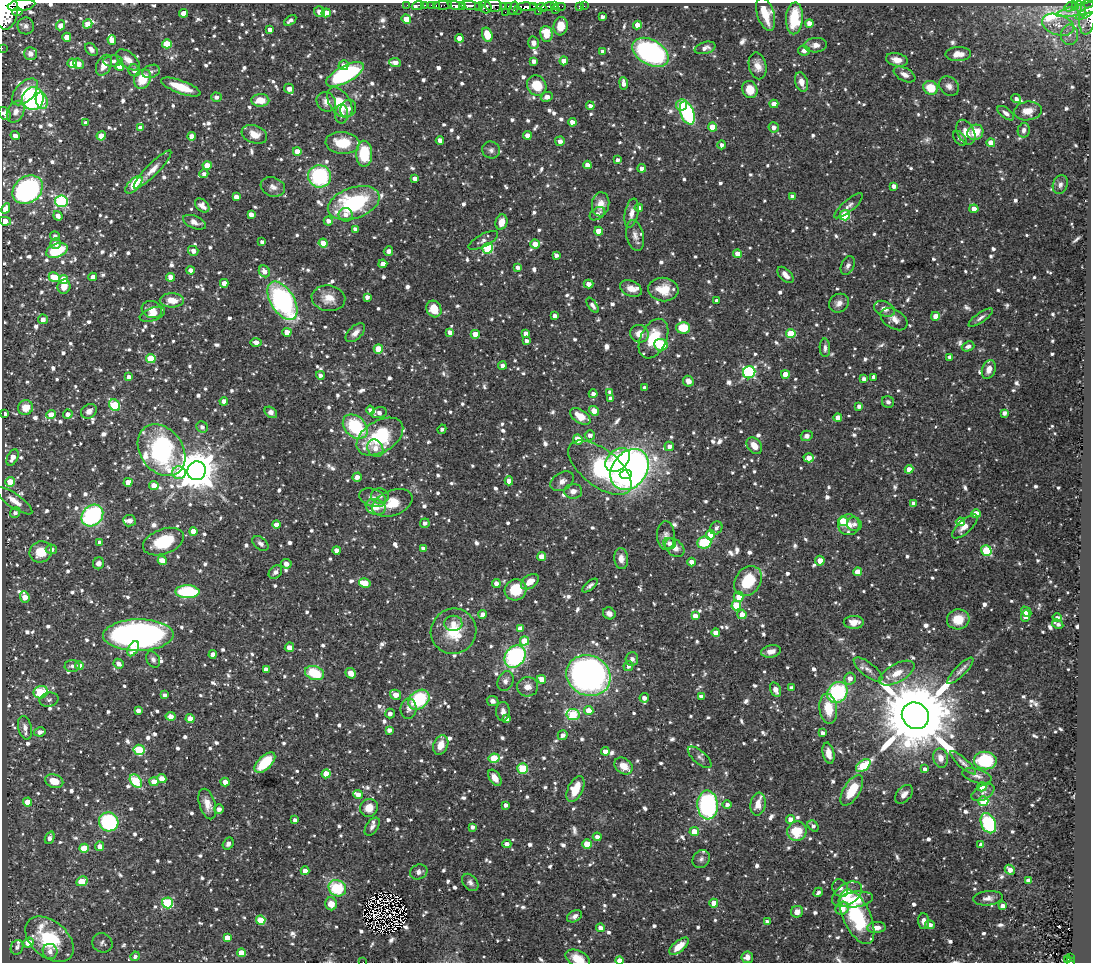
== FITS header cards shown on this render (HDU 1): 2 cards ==
NAXIS1  =                 1089
NAXIS2  =                  960

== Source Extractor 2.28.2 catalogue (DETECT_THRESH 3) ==
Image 1089 x 960 px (HDU 1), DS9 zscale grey, 1 PNG px = 1 image px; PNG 1093 x 964 px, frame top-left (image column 1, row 960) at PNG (2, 3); each listed source drawn as its Kron ellipse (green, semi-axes under 4 px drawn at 4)
Background 0.8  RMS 0.023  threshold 0.0683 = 3 sigma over >= 5 px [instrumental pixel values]
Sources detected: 1414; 4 with non-positive FLUX_AUTO (blend fragments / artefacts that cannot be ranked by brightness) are neither listed nor drawn; of the other 1410, the 500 brightest by FLUX_AUTO listed and drawn (910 fainter detections omitted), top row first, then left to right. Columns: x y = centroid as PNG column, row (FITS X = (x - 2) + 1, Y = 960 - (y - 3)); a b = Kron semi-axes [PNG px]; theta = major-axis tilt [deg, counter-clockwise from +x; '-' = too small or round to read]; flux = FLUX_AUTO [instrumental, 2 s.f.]
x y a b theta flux
21 5 14 5 7 1600
407 5 3 2 - 11
418 5 6 3 21 25
425 5 2 2 - 11
431 5 2 2 - 12
443 5 9 3 4 53
493 5 9 6 -4 370
436 6 3 2 - 24
456 6 8 4 -11 680
462 6 4 3 - 320
470 6 11 4 -7 780
478 6 3 2 - 90
504 6 3 2 - 25
533 6 3 2 - 86
548 6 7 4 15 350
554 6 3 2 - 52
560 6 6 2 0 21
579 6 2 2 - 12
584 6 2 2 - 7.8
1071 6 7 4 26 49
1076 6 3 3 - 140
485 7 6 6 - 300
509 7 4 3 - 160
527 7 10 4 -1 920
542 7 5 3 - 280
514 8 7 4 72 220
1089 8 34 5 12 380
1081 9 8 3 -65 170
555 10 2 2 - 32
6 11 19 11 86 3700
517 11 2 2 - 65
538 11 2 2 - 8.1
17 12 5 4 - 430
319 12 6 5 - 12
505 12 2 2 - 18
184 13 4 4 - 19
326 13 4 4 - 25
1086 13 11 3 28 250
766 14 17 8 -73 32
602 17 4 4 - 5.7
1087 17 18 8 84 370
794 18 16 8 86 56
406 19 5 4 - 23
290 20 7 3 35 5.7
809 23 4 4 - 21
88 24 5 4 - 18
61 25 5 4 - 11
637 25 4 4 - 18
1058 25 16 10 -20 21
26 26 8 8 - 5.7
561 26 9 7 84 24
270 30 4 4 - 9.5
546 34 8 6 -84 36
487 35 7 5 -73 33
1069 35 10 8 86 12
67 37 4 4 - 22
459 38 4 4 - 18
112 40 5 4 - 21
534 43 6 5 - 7.7
167 44 5 4 - 47
816 45 11 7 4 8.8
2 48 2 2 - 10
705 48 10 6 16 10
91 49 7 5 -48 7.5
603 51 4 4 - 7.1
804 51 6 5 - 6.4
650 52 19 12 -31 340
30 53 6 6 - 8.8
958 54 13 7 2 17
128 60 14 7 -39 13
897 60 11 6 -12 14
113 61 9 5 2 6.5
534 61 4 4 - 9.1
564 61 4 4 - 15
395 62 6 4 -6 13
72 63 5 4 - 25
78 64 6 5 - 12
104 65 11 7 65 17
343 65 5 5 - 8.3
120 66 4 4 - 20
758 66 13 8 -78 14
134 70 6 5 - 8
151 71 9 6 20 6.5
345 74 21 8 27 220
904 74 12 6 -27 9.7
142 79 10 8 62 42
801 82 10 6 -73 14
624 83 6 4 -83 9
537 86 10 9 - 37
949 86 11 8 -41 8.7
181 87 21 6 -20 40
931 88 7 6 - 40
289 89 5 4 - 12
750 89 9 7 -67 25
25 92 16 9 46 27
216 97 5 4 - 6.8
547 97 6 5 - 10
33 99 11 11 - 240
1016 99 5 4 - 6.4
260 100 9 6 2 25
42 101 8 5 -72 25
326 102 10 9 - 11
340 102 17 10 -56 46
774 104 4 4 - 19
681 105 6 5 - 43
590 106 4 4 - 6.1
348 108 9 7 60 7.8
1028 111 14 9 8 24
16 112 11 8 63 9.9
687 113 12 6 -69 180
1006 113 10 5 -38 7.6
5 114 7 5 -51 7.5
342 114 9 6 89 9.9
572 122 4 4 - 11
86 123 4 4 - 7.3
713 127 4 4 - 34
774 127 5 5 - 8.1
140 128 4 4 - 10
1024 130 7 6 - 7
966 132 13 8 -62 18
975 132 8 7 - 31
254 134 13 9 -21 18
527 135 4 4 - 14
15 136 5 4 - 8.3
101 136 4 4 - 26
191 136 4 4 - 12
960 138 8 5 -53 5.8
440 140 4 4 - 10
560 141 5 4 - 7
343 143 17 11 -5 48
991 143 4 4 - 20
722 145 4 4 - 6.6
491 150 9 8 - 6.6
297 151 4 4 - 18
364 154 13 8 -89 71
617 160 4 4 - 6.3
207 165 4 4 - 26
587 165 4 4 - 16
642 168 4 4 - 8.4
152 170 26 6 45 16
204 174 4 4 - 5.9
320 176 11 11 - 150
415 179 4 4 - 9.7
134 185 11 5 45 52
1060 185 9 7 71 6.3
894 186 4 4 - 8.3
273 187 12 9 -20 9.6
28 190 16 13 37 330
792 196 4 4 - 8
236 197 4 4 - 11
61 201 6 6 - 200
354 203 27 15 19 180
601 204 12 8 86 16
202 205 8 5 -43 9.5
849 206 18 6 40 7.9
639 208 4 4 - 12
6 209 5 4 - 14
974 209 4 4 - 17
631 213 15 6 79 13
251 214 4 4 - 11
597 214 8 5 36 7.7
346 215 7 6 - 8
845 215 5 5 - 92
58 216 5 4 - 9
5 221 6 4 -11 17
328 221 5 4 - 8.3
194 222 12 6 -21 8.8
501 222 8 6 73 20
355 229 4 4 - 6
599 231 4 4 - 24
55 236 5 4 - 6.3
635 236 16 8 -78 11
483 240 16 6 27 7.6
262 242 4 4 - 5.8
323 243 4 4 - 19
56 244 5 5 - 9.9
535 244 4 4 - 25
488 248 5 5 - 130
57 250 11 6 20 89
193 251 5 5 - 9.9
388 251 5 4 - 6.1
737 254 4 4 - 18
556 255 4 3 - 7.4
383 264 4 4 - 11
848 266 10 6 65 6.3
518 267 4 3 - 7.2
190 270 4 4 - 7.5
264 271 6 5 - 10
785 275 10 5 -46 13
54 277 6 4 -24 27
93 277 4 4 - 12
171 277 4 4 - 15
64 279 4 4 - 28
224 283 4 4 - 12
589 284 5 4 - 11
64 287 7 6 - 19
631 289 11 7 -24 15
663 290 15 11 -7 33
367 297 4 4 - 7.8
328 298 17 12 -8 23
172 300 12 7 0 22
282 301 21 11 -58 320
717 301 4 3 - 6.2
839 303 10 9 - 10
592 305 9 4 -56 6.1
434 309 8 7 - 28
885 309 11 7 -24 9.4
152 310 10 8 -19 16
152 314 13 6 19 12
555 316 4 4 - 8.7
935 316 4 4 - 14
981 317 14 5 35 6.4
43 319 5 4 - 10
894 319 15 9 -32 14
683 328 7 6 - 44
287 332 4 4 - 19
450 332 4 4 - 9.9
355 333 12 6 43 11
526 333 4 4 - 8.5
475 334 4 4 - 23
639 334 9 8 - 17
791 334 4 4 - 59
653 339 21 13 65 57
527 341 4 3 - 5.9
256 342 5 4 - 9.6
661 345 7 6 - 62
968 346 6 5 - 6.6
825 348 9 5 -88 6.5
378 349 5 4 - 44
950 357 4 3 - 5.9
151 358 5 4 - 54
502 365 4 4 - 6.2
989 369 10 6 71 11
749 372 6 6 - 230
785 374 4 4 - 23
320 375 4 4 - 6.7
129 377 4 4 - 8.1
874 377 4 4 - 7.6
864 379 4 4 - 7.7
688 381 5 5 - 11
644 388 4 4 - 7.2
610 392 4 4 - 7
593 394 4 4 - 7.4
611 398 4 4 - 8.8
224 401 4 4 - 13
888 402 6 5 - 5.7
115 405 6 5 - 110
859 406 4 4 - 7
25 408 7 7 - 23
370 410 4 4 - 6.4
89 411 8 6 35 9.9
594 411 5 4 - 21
271 412 7 5 -37 8.6
379 413 8 5 14 8.8
1004 413 4 4 - 6.9
5 414 4 4 - 6.4
68 414 5 4 - 9
51 415 4 4 - 20
580 416 11 6 -33 28
838 417 4 4 - 13
202 427 6 5 - 7.9
355 427 14 10 -43 110
442 429 5 4 - 6.1
590 435 5 5 - 7.8
807 436 6 5 - 7.3
380 437 25 15 31 120
578 439 5 4 - 28
669 446 5 4 - 7.4
754 446 9 6 -50 16
375 448 9 7 -58 12
162 450 28 21 -53 330
13 457 8 5 65 15
809 458 5 4 - 19
618 460 14 10 42 170
600 468 37 18 -38 190
629 469 22 17 52 810
909 469 4 4 - 16
197 471 9 9 - 5200
179 473 6 6 - 53
626 474 6 4 3 110
357 477 5 4 - 10
509 481 4 4 - 12
562 481 13 8 32 10
10 482 5 4 - 39
128 482 4 4 - 18
154 485 5 4 - 16
573 491 9 7 2 11
380 496 9 7 -11 7.3
373 498 14 8 -19 11
14 501 21 7 -35 17
392 503 21 12 20 36
913 503 4 4 - 6.9
376 507 10 7 -21 21
15 513 6 4 46 6.6
976 514 4 4 - 34
92 515 12 9 44 230
130 521 6 5 - 7.2
843 521 5 5 - 45
960 522 4 4 - 19
425 523 5 4 - 6.2
854 524 7 6 - 5.9
276 525 4 4 - 17
849 525 10 10 - 16
965 526 16 6 43 13
716 528 7 6 - 6.1
193 531 4 4 - 19
710 535 5 4 - 37
666 536 14 9 -87 9.4
100 542 4 4 - 9.9
163 542 21 12 20 67
704 542 7 6 - 59
260 543 9 6 -39 7
669 543 6 5 - 8.2
423 548 4 3 - 6.2
675 548 11 8 -42 12
51 549 5 5 - 7.5
336 550 4 4 - 9.3
986 550 5 5 - 91
41 552 11 10 - 35
541 556 4 4 - 17
621 559 10 7 -85 12
162 560 4 4 - 21
820 561 5 4 - 16
691 562 4 4 - 12
99 563 6 5 - 8.3
286 564 5 5 - 8.2
275 572 8 6 45 6.6
858 572 4 4 - 28
748 581 16 12 53 62
530 582 10 6 36 20
365 583 6 4 -12 35
496 583 4 4 - 11
590 585 9 4 40 5.7
516 590 11 10 - 54
187 592 12 6 -1 140
25 597 6 4 -70 20
739 597 5 5 - 22
736 605 5 5 - 76
1026 612 6 4 -48 7.3
609 613 6 5 - 7.9
483 614 4 4 - 11
742 614 5 4 - 19
695 616 4 4 - 14
1026 616 6 4 85 27
1057 618 4 4 - 6.3
958 619 11 10 - 34
854 622 10 6 1 14
453 623 9 7 1 13
1058 624 6 3 -29 5.7
520 629 4 4 - 12
454 631 23 22 - 58
716 633 4 4 - 16
138 635 35 16 1 730
525 641 5 4 - 36
289 647 5 4 - 14
133 649 8 5 61 25
771 651 10 6 12 11
213 654 4 4 - 8.8
515 656 12 9 51 240
153 659 8 6 -60 6.2
632 659 7 6 - 7.7
119 664 5 4 - 10
72 666 7 6 - 5.7
79 666 4 4 - 14
628 666 5 5 - 7.4
266 669 4 4 - 10
868 669 17 6 -38 11
960 671 18 5 45 7.2
315 673 10 6 -19 63
351 673 5 4 - 12
897 673 19 9 29 23
588 675 22 20 -26 750
850 678 6 5 - 11
542 679 4 4 - 18
505 681 10 7 67 7.4
528 687 10 10 - 13
791 688 4 4 - 7.6
776 690 7 5 -66 11
41 692 7 6 - 67
837 692 11 9 51 150
164 695 4 4 - 6
396 695 5 4 - 19
701 696 4 4 - 7.5
644 698 4 4 - 8.6
49 700 9 7 13 5.7
419 700 12 8 41 100
493 701 6 5 - 7.2
409 709 10 8 90 7.1
828 709 15 9 -83 37
138 711 4 4 - 8.7
503 711 9 7 89 7.5
589 711 5 4 - 21
390 714 5 5 - 7.3
573 714 6 5 - 100
171 716 5 4 - 14
915 716 14 12 -40 28000
190 719 4 4 - 15
506 719 4 4 - 8.7
25 728 12 6 -76 11
389 730 4 4 - 8.4
40 732 6 4 11 8
823 733 4 4 - 6.9
563 735 5 4 - 7.6
441 745 10 7 67 19
139 750 6 5 - 93
605 751 4 4 - 13
829 753 11 5 -78 17
700 757 14 6 -41 6.3
494 758 6 4 12 85
941 758 10 7 -78 13
985 761 11 9 -8 96
265 763 13 6 44 72
963 763 17 4 -42 6.7
624 766 10 7 -37 19
863 766 8 5 37 99
523 768 5 5 - 100
925 769 4 3 - 6.4
326 774 4 4 - 32
977 776 15 6 -16 8.3
495 778 9 5 -57 14
162 779 4 4 - 22
54 781 9 6 -17 27
136 781 7 5 -53 98
154 782 4 4 - 22
225 782 4 4 - 12
982 787 4 4 - 22
575 789 14 7 65 39
852 790 17 8 58 48
983 793 12 7 28 7.5
904 794 11 7 48 9.7
358 795 4 4 - 11
983 801 5 5 - 75
28 802 4 4 - 22
207 804 16 8 -73 17
727 804 4 4 - 5.9
758 804 11 7 81 18
506 805 4 3 - 6.3
708 805 14 10 -88 240
369 808 9 8 - 21
219 809 5 4 - 8.5
790 819 4 4 - 10
295 820 4 4 - 7.8
109 822 10 9 - 160
988 823 10 7 -64 120
813 826 6 4 -49 5.8
372 827 10 6 55 6.3
472 827 4 4 - 6.6
797 831 10 9 - 51
694 832 4 4 - 23
597 837 4 4 - 10
50 838 6 4 68 8.9
228 844 6 5 - 6
507 844 4 4 - 10
587 844 4 4 - 31
981 845 4 4 - 9.5
100 846 4 4 - 14
84 848 5 4 - 48
701 859 9 8 - 6
1010 870 5 4 - 12
305 871 4 4 - 18
419 872 9 7 22 7.4
1028 880 4 4 - 8.9
82 881 6 4 27 38
470 882 10 7 -50 6.6
337 888 9 7 -34 90
840 888 9 7 -59 7
818 892 5 3 - 5.7
847 894 16 10 35 33
988 898 15 7 6 9.3
856 899 17 7 8 37
167 903 5 5 - 120
714 903 4 4 - 23
331 904 6 6 - 18
1002 906 4 4 - 8.3
842 908 7 6 - 20
797 912 6 6 - 12
574 916 8 5 28 6.4
857 917 29 13 -65 140
261 920 5 4 - 59
923 921 8 5 -84 7.8
767 922 4 4 - 7.6
930 925 5 4 - 8.5
600 928 4 4 - 11
877 928 9 5 4 12
227 938 4 4 - 16
49 939 28 18 -40 130
28 943 5 5 - 25
102 943 10 9 - 5.7
679 946 12 5 40 23
17 947 7 6 - 6.1
50 951 8 7 - 10
241 953 4 4 - 22
135 956 5 4 - 6
747 957 6 5 - 11
1070 957 3 3 - 18
578 958 13 8 -24 25
1068 960 4 3 - 31
619 961 4 4 - 18
363 962 2 2 - 25
1070 962 3 3 - 33
At the frame edge (FLAGS 8, measured only in part): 10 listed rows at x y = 21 5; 1089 8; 6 11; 2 48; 5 114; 5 221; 578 958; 619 961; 363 962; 1070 962
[910 fainter detections neither listed nor drawn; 4 non-positive-flux detections neither listed nor drawn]